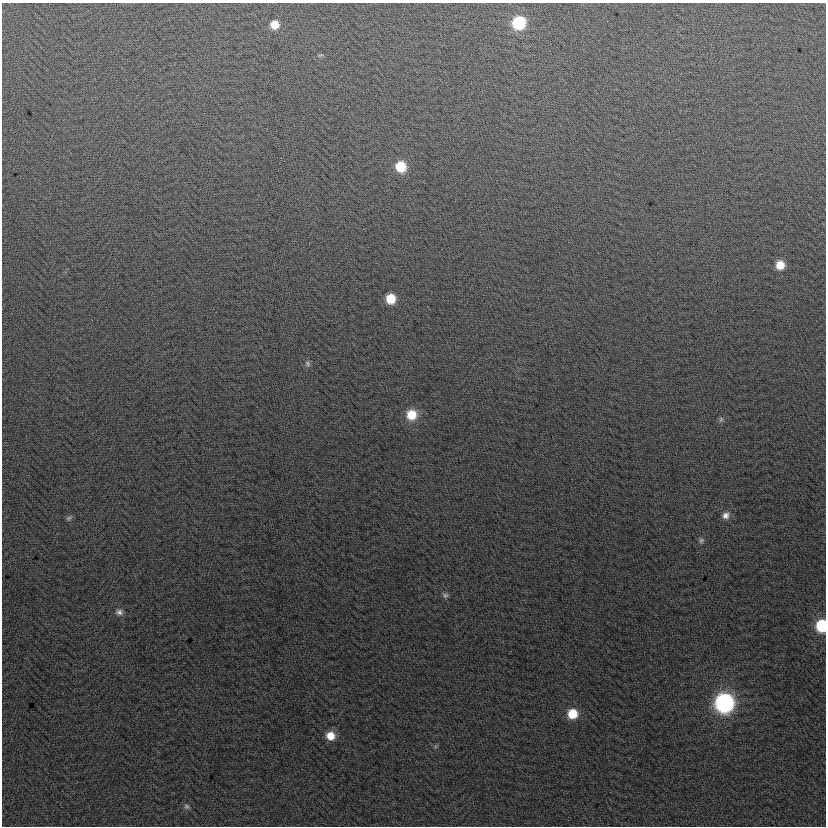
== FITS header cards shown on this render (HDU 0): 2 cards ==
NAXIS1  =                  824
NAXIS2  =                  824

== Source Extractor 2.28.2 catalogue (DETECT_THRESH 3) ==
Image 824 x 824 px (HDU 0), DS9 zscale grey, 1 PNG px = 1 image px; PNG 828 x 828 px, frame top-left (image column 1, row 824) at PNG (2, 3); no overlay
Background 1.38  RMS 13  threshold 40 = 3 sigma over >= 5 px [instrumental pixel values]
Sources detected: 19; all 19 listed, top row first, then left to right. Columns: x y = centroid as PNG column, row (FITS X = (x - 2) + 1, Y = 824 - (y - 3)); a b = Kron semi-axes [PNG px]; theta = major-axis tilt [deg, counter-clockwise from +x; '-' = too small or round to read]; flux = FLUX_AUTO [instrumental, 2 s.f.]
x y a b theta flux
519 23 10 9 - 61000
274 25 9 9 - 12000
320 55 8 4 22 1400
401 167 9 9 - 26000
780 265 8 8 - 12000
391 299 9 8 - 19000
308 364 9 6 -60 2400
412 415 11 11 - 19000
721 419 7 6 - 2000
726 515 10 9 - 5300
69 518 8 5 15 1900
701 540 7 6 - 2200
445 595 8 6 -17 2300
119 612 10 7 -3 3800
822 626 10 8 87 44000
724 703 11 10 - 280000
572 714 10 9 - 19000
330 736 9 9 - 12000
187 806 8 6 -44 2300
At the frame edge (FLAGS 8, measured only in part): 1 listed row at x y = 822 626